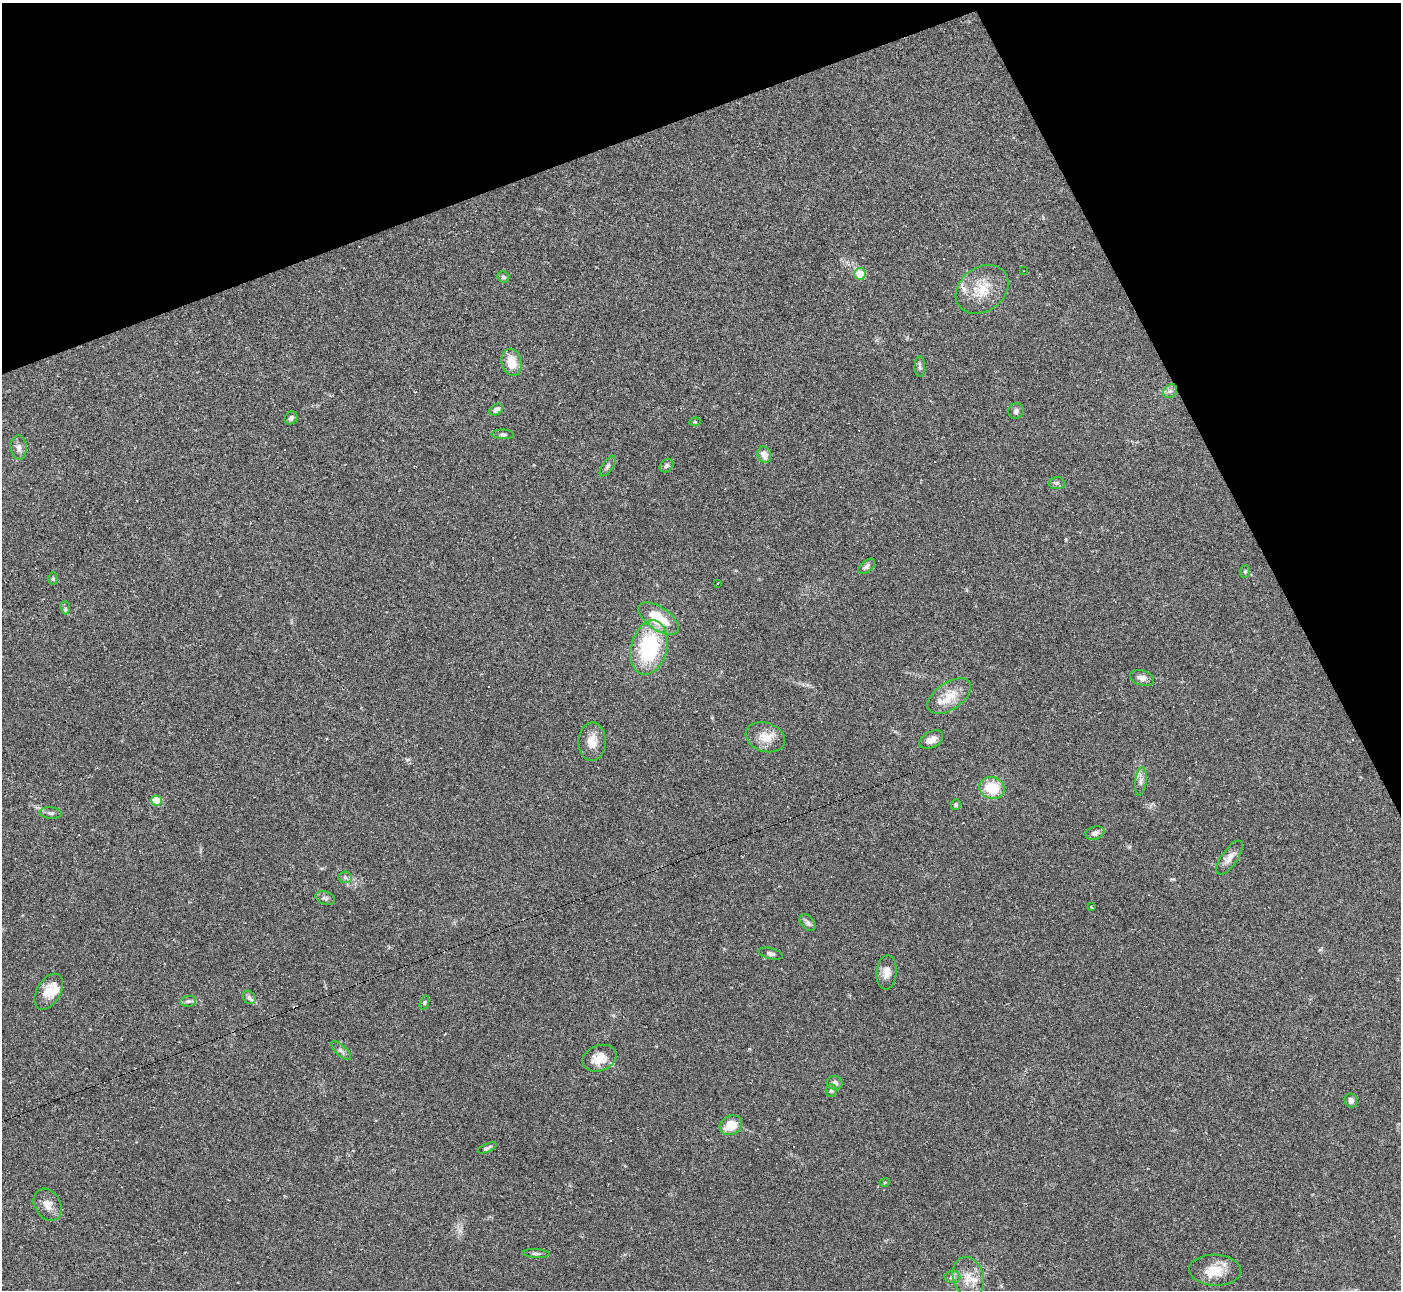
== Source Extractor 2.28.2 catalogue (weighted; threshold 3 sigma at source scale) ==
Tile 3 of 4 x 4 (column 3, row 1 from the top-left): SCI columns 2802-4200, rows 4020-5307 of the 5604 x 5592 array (HDU 1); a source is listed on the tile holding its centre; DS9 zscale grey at full resolution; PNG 1403 x 1292 px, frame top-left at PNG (2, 3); each listed source drawn as its Kron ellipse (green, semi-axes under 4 px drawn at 4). Shown black and unused: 20% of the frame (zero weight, under 2 of 3 exposures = <1% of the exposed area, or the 3 px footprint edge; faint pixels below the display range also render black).
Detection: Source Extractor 2.28.2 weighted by HDU 2 'WHT'; one run over the whole footprint, this tile lists its part. Background 0.0515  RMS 0.0057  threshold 0.0255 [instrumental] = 3 sigma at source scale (4.5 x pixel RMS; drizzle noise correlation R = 1.50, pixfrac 1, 0.05/0.05 arcsec/px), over >= 5 px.
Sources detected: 75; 13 cosmic-ray / hot-pixel residue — neither listed nor drawn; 3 inside a brighter listed object's ellipse — not listed separately; the other 59 listed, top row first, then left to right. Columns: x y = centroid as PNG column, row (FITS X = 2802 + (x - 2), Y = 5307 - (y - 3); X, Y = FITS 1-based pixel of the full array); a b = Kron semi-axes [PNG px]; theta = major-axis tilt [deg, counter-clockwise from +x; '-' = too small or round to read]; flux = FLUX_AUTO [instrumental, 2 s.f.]
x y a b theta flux
1024 271 3 2 - 0.76
860 274 6 5 - 11
503 277 6 5 - 1.1
982 289 28 22 36 16
512 362 14 10 -77 9.7
920 367 10 5 -89 1.4
1170 391 7 6 - 1.8
496 410 7 5 34 2.5
1016 411 8 7 - 1.8
291 418 7 6 - 1.7
695 422 6 4 6 0.66
503 434 11 4 -2 1.2
19 447 12 8 -85 2.9
764 455 8 6 -67 5.1
608 466 12 5 56 1.6
666 466 7 6 - 1.4
1057 483 8 6 4 1.3
867 566 10 5 39 1.8
1245 571 6 5 - 0.81
53 579 6 4 -88 0.92
717 583 3 3 - 1.9
65 608 7 4 -87 1.7
659 619 23 11 -34 19
649 648 28 18 76 47
1142 678 12 7 -16 3.5
949 696 25 13 34 11
765 737 20 14 -18 8.8
931 740 13 8 28 3.9
592 742 19 13 88 7.5
1141 781 14 5 82 2.7
992 788 13 11 -15 17
157 801 5 5 - 19
956 805 5 5 - 0.98
51 813 11 5 -5 1.8
1095 833 10 6 18 2.4
1230 858 20 8 56 4.5
345 877 6 6 - 1.2
325 898 10 6 -18 1.6
1091 907 3 3 - 0.95
808 923 9 6 -46 1.9
771 954 12 5 -14 1.9
887 972 17 10 85 4.9
49 992 19 12 59 9.4
249 997 7 6 - 1.8
188 1001 8 5 7 1.3
424 1002 7 4 71 0.81
341 1051 12 5 -43 1.8
599 1058 17 13 20 8.3
835 1083 8 7 - 2.3
831 1090 6 5 - 1.1
1351 1100 7 6 - 2.1
731 1125 11 9 26 10
487 1148 10 4 23 1.4
885 1182 5 3 - 0.53
48 1205 17 12 -58 5.6
536 1254 14 4 -3 1.4
1215 1270 26 15 -2 12
953 1277 8 6 -1 1.8
968 1277 21 15 -73 9.9